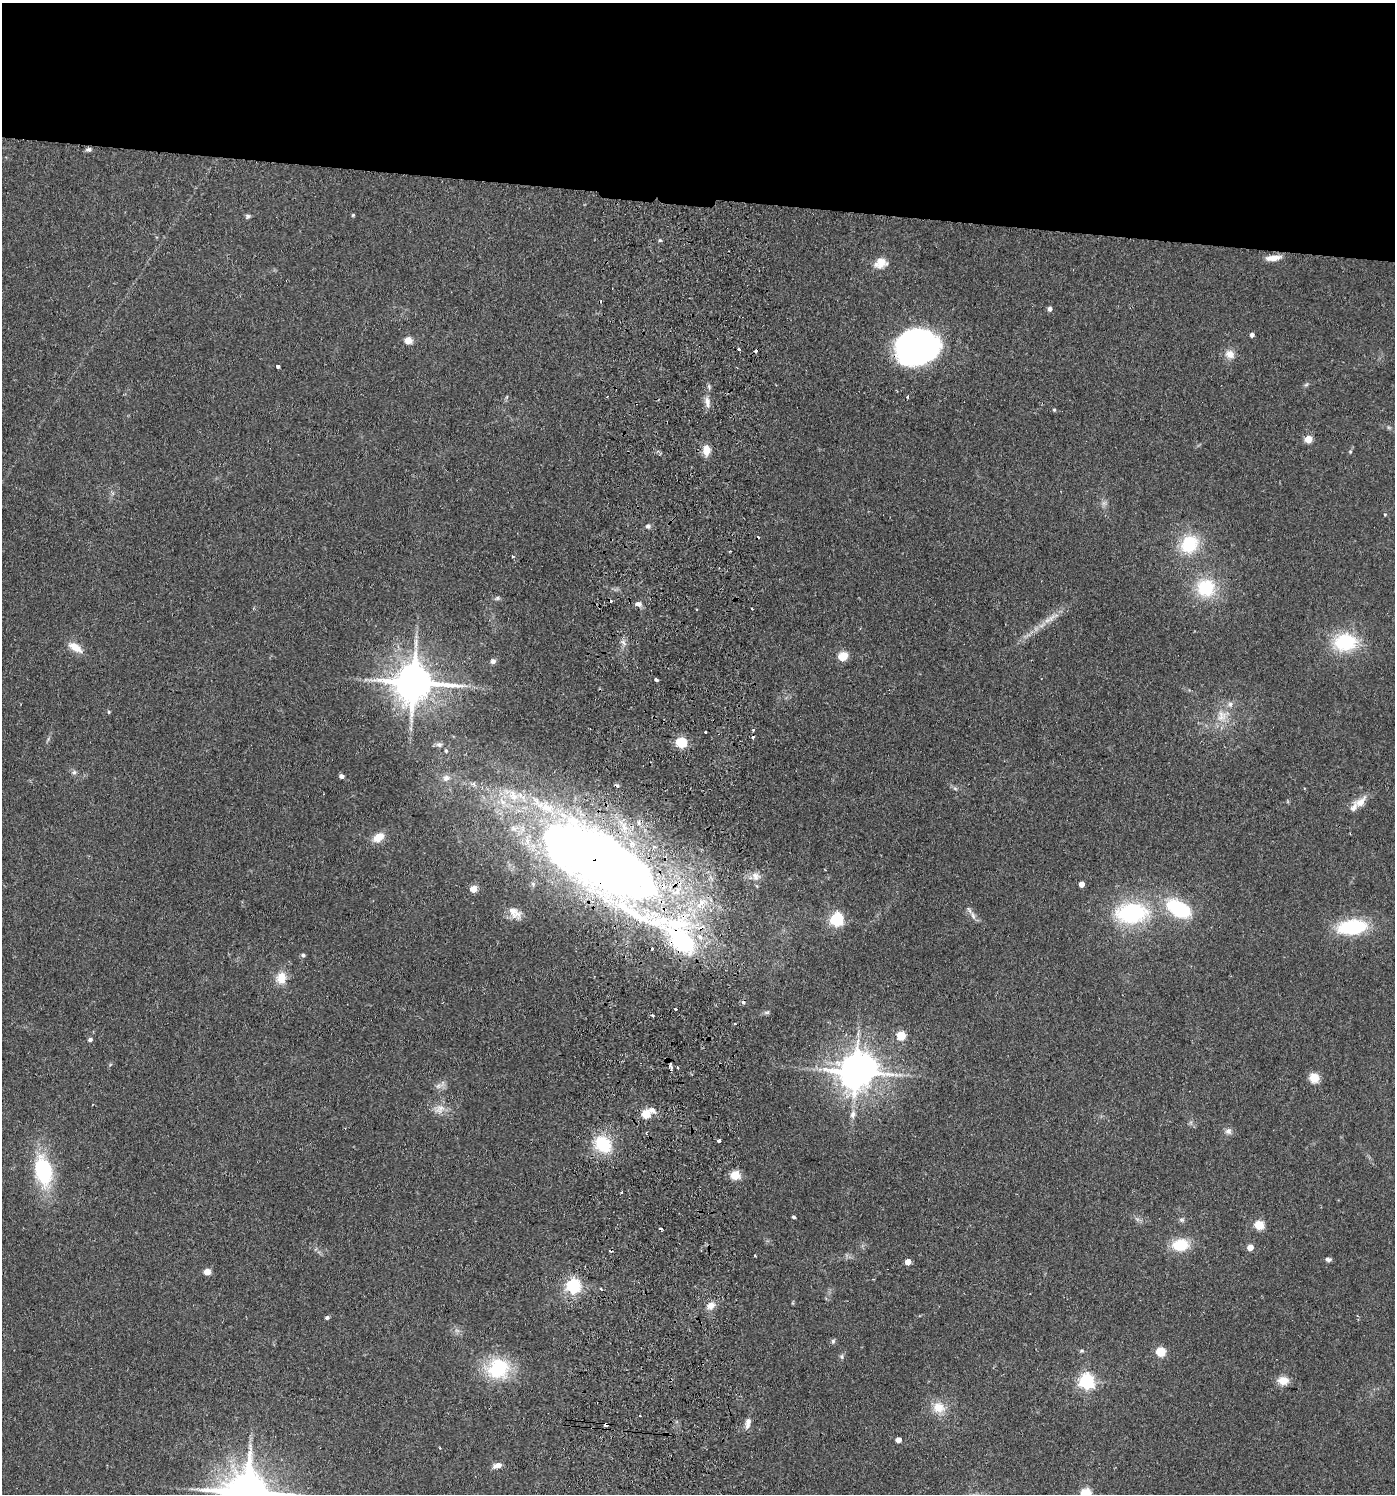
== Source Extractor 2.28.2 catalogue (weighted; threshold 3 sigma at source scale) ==
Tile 2 of 3 x 3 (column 2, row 1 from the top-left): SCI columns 1662-3054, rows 2991-4482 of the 4609 x 4488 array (HDU 1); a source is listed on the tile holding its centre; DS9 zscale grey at full resolution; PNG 1397 x 1496 px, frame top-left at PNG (2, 3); no overlay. Shown black and unused: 13% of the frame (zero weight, under 2 of 3 exposures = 3% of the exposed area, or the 3 px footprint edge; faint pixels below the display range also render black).
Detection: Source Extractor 2.28.2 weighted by HDU 2 'WHT'; one run over the whole footprint, this tile lists its part. Background 0.0953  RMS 0.0087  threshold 0.0389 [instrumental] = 3 sigma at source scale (4.5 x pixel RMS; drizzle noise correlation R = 1.50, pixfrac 1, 0.05/0.05 arcsec/px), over >= 5 px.
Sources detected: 128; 1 too faint to see at this stretch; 2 inside a brighter object's white glare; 11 cosmic-ray / hot-pixel residue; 1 long thin detection or spike segment (spike, bleed or trail) — not listed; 5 inside a brighter listed object's ellipse — not listed separately; the other 108 listed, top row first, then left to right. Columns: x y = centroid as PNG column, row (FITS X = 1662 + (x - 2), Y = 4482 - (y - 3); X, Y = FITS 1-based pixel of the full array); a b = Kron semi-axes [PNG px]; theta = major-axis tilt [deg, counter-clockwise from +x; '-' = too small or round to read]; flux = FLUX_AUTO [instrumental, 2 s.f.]
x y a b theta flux
89 149 7 4 9 2.2
353 215 4 4 - 0.88
247 216 6 6 - 1.8
660 240 5 4 - 1.1
1273 258 20 7 6 8.1
881 263 18 13 16 10
1050 309 4 4 - 3.7
1252 335 4 4 - 3
408 340 5 5 - 20
921 345 35 28 -33 260
739 349 3 3 - 4.1
1230 354 12 10 -34 7.4
278 367 4 3 - 3.8
709 387 8 5 -67 1.6
507 397 6 4 71 1.2
908 397 3 3 - 2.7
707 402 16 7 -82 5.9
1054 410 4 4 - 1.1
1308 439 5 5 - 24
706 450 12 8 -89 10
1350 452 5 3 - 0.83
1385 514 4 4 - 0.95
648 526 6 6 - 2.4
1189 544 18 15 47 44
1206 588 22 21 - 42
497 598 6 5 - 1.6
638 604 9 6 -14 3.9
752 609 3 2 - 1.1
1051 618 15 6 48 6.4
623 642 7 5 -55 2.5
1345 642 25 19 10 52
75 647 20 9 -32 11
843 656 6 5 - 40
493 661 7 7 - 2.5
656 680 3 3 - 3.2
414 683 12 10 1 2900
109 712 4 4 - 1
1222 716 18 14 81 14
753 729 3 3 - 1.7
705 732 3 3 - 3.4
681 743 5 5 - 74
439 744 8 7 - 2.6
446 751 6 5 - 1.2
74 772 7 5 67 2
341 776 4 4 - 3.6
446 778 10 9 - 4.7
474 784 7 4 -71 1.5
955 788 6 4 -3 1.5
1361 802 20 10 38 8.9
378 837 16 10 35 10
599 861 129 50 -29 1200
756 876 12 11 - 6.6
1082 884 4 4 - 9.1
474 889 5 5 - 17
1178 908 25 14 -29 67
515 913 20 11 -41 9.1
1132 913 35 22 3 93
973 916 11 6 -70 3.8
837 920 6 6 - 160
1352 927 25 13 7 70
652 949 3 3 - 4.7
303 955 5 5 - 1.6
281 978 15 12 -88 13
675 1009 3 3 - 3.8
901 1036 5 5 - 42
90 1040 5 4 - 2.5
671 1068 3 3 - 2.9
678 1068 4 2 - 0.87
856 1072 9 8 - 2000
1314 1078 10 10 - 12
438 1086 7 6 - 2.9
440 1109 15 11 22 8.1
646 1114 7 5 31 45
853 1114 11 8 75 4.7
1228 1131 9 9 - 3.7
719 1140 4 3 - 6.9
603 1144 17 14 -46 39
43 1171 29 17 -79 74
735 1175 5 5 - 46
621 1192 3 2 - 0.95
794 1217 4 3 - 3
1182 1220 8 6 -1 2
1259 1225 5 5 - 48
1180 1245 18 13 7 26
1250 1247 4 4 - 12
755 1256 3 2 - 0.94
1328 1259 7 5 -8 2.4
908 1262 4 4 - 12
207 1272 4 4 - 17
873 1279 3 2 - 0.77
573 1286 6 6 - 170
711 1306 12 9 35 6.4
327 1318 4 4 - 2
833 1341 6 5 - 1.8
1082 1351 7 4 0 1.3
1161 1352 5 5 - 52
842 1356 7 5 -51 1.7
498 1368 21 19 32 61
1087 1381 6 6 - 250
1283 1381 13 10 1 9.6
939 1407 16 14 -13 15
748 1423 14 6 78 5.3
606 1424 4 3 - 11
898 1440 4 4 - 8.2
440 1448 3 2 - 0.68
498 1465 9 6 15 6.3
247 1493 14 12 0 3600
1086 1494 5 5 - 73
Overlapping masked pixels (flux is a lower limit): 3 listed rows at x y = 921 345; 599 861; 606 1424
Isophote crosses this tile's border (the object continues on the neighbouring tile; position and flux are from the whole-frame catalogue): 2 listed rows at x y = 247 1493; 1086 1494